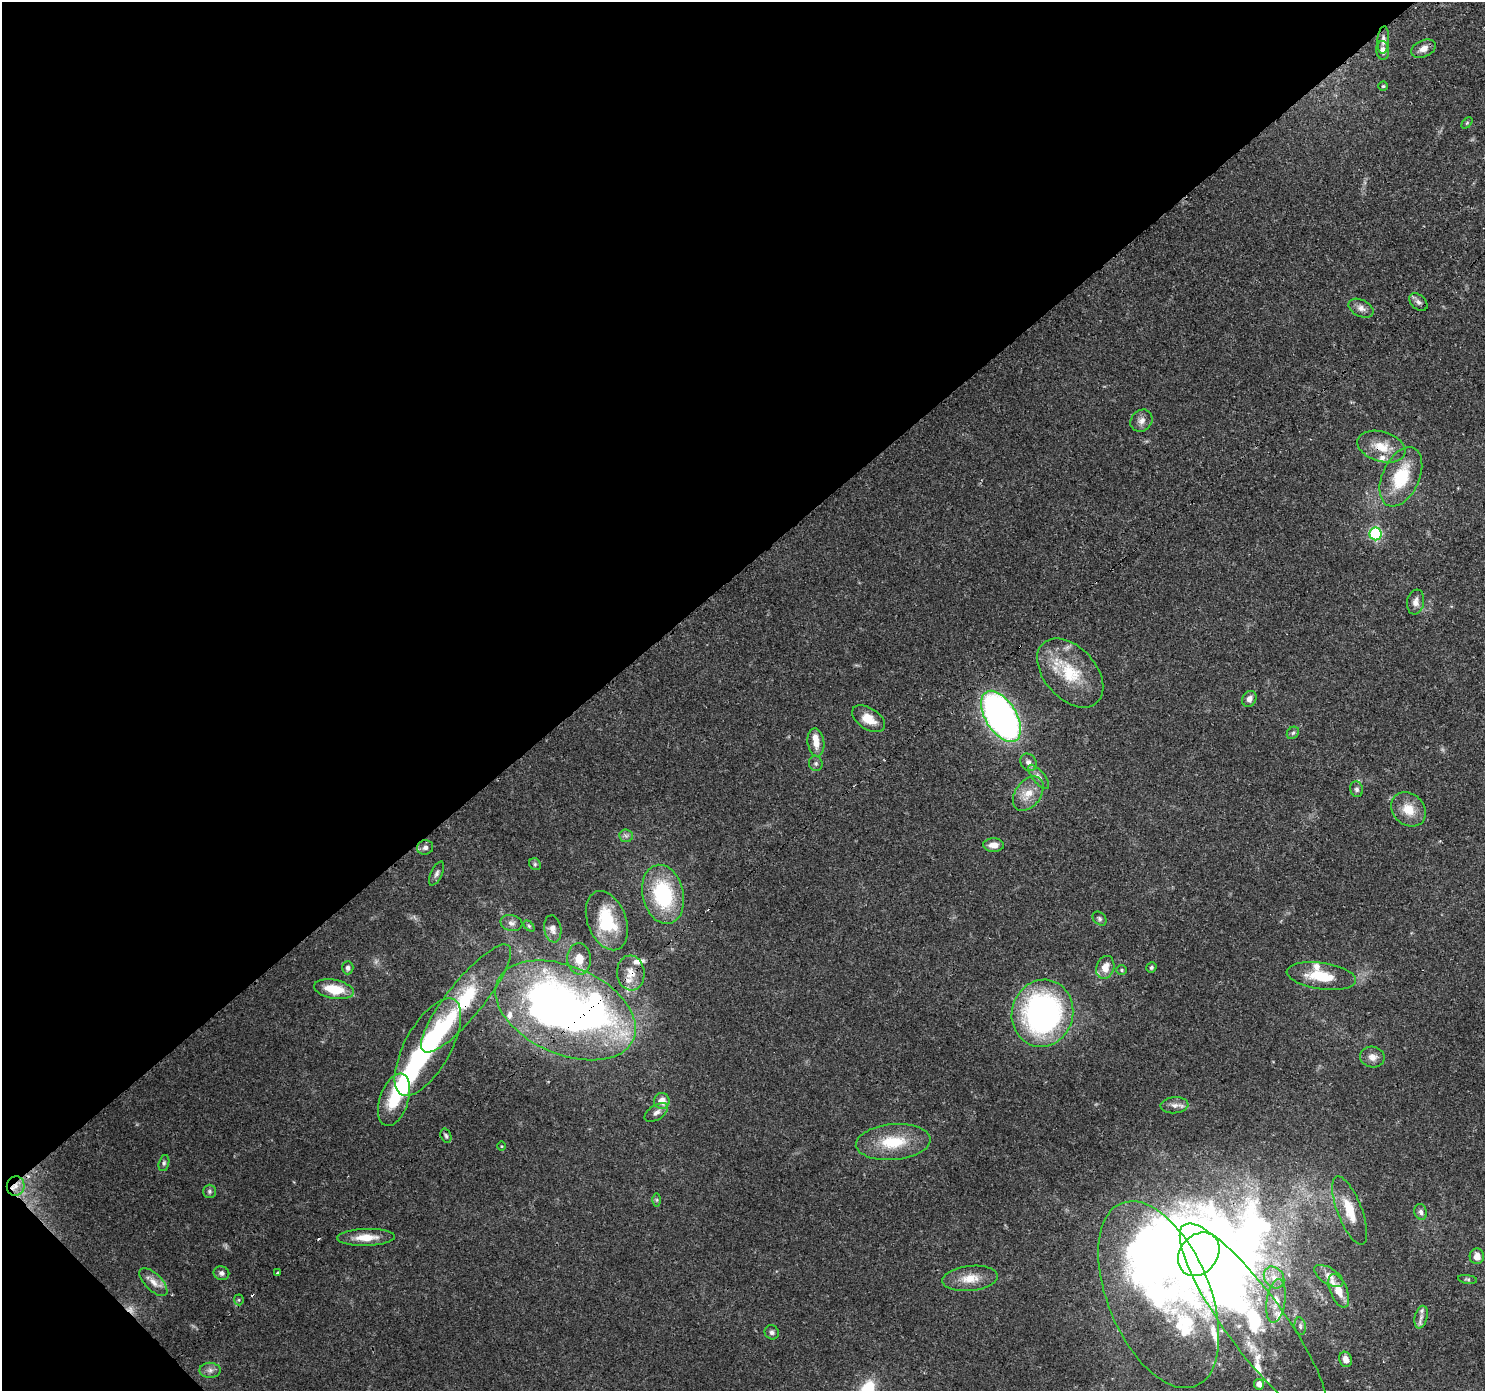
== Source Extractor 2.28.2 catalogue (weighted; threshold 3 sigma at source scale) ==
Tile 5 of 4 x 4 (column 1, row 2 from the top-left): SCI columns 90-1572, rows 3008-4396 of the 6116 x 6076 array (HDU 1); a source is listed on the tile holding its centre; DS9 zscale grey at full resolution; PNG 1487 x 1393 px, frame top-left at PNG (2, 2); each listed source drawn as its Kron ellipse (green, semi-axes under 4 px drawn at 4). Shown black and unused: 42% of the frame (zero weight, under 3 of 4 exposures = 7% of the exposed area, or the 3 px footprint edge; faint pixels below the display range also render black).
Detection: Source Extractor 2.28.2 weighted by HDU 2 'WHT'; one run over the whole footprint, this tile lists its part. Background 0.124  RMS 0.0044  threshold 0.0196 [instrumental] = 3 sigma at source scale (4.5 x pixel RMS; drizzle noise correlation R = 1.50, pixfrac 1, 0.0396/0.0396 arcsec/px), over >= 5 px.
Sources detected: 113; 1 too faint to see at this stretch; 10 inside a brighter object's white glare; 3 cosmic-ray / hot-pixel residue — neither listed nor drawn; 17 inside a brighter listed object's ellipse — not listed separately; the other 82 listed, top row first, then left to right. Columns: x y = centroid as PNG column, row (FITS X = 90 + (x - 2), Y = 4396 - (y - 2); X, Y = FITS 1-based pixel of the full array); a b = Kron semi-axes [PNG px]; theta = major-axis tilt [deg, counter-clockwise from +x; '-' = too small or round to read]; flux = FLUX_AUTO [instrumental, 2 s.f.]
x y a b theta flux
1383 40 14 6 86 1.8
1424 49 13 8 25 3
1383 50 9 6 -84 2.7
1383 86 4 4 - 0.55
1467 123 6 4 46 0.59
1418 302 10 7 -42 1.7
1361 308 13 8 -26 2.6
1141 421 12 10 47 2.8
1381 447 25 15 -16 9.3
1401 477 31 18 65 21
1376 534 6 6 - 49
1416 602 12 8 80 2.8
1070 673 40 26 -48 23
1249 699 8 6 57 2.6
1001 716 28 15 -58 180
868 719 18 10 -33 6.7
1293 733 7 5 44 0.97
816 742 14 8 -81 4.8
1028 762 9 7 -55 2.1
816 763 7 6 - 1.1
1039 777 15 6 -50 2.2
1357 789 8 6 -73 1.3
1028 794 19 12 53 6.8
1408 809 19 15 -43 8.4
626 836 7 6 - 1.3
994 845 10 6 -1 3.6
425 847 8 7 - 1.7
535 864 6 5 - 0.84
437 874 13 5 64 1.5
663 894 30 20 -77 37
1100 919 8 6 -47 1
607 921 31 19 -69 22
511 923 11 8 -14 2.1
529 926 6 4 -45 0.66
553 929 13 8 -80 2.8
579 959 16 11 -86 6.4
1105 967 12 9 72 5.1
1151 967 5 5 - 0.81
348 968 6 5 - 1.2
1121 970 5 5 - 0.6
631 973 17 13 -85 6.1
1321 976 35 13 -8 14
334 989 20 9 -11 12
466 998 68 18 51 32
566 1010 74 44 -23 330
1042 1013 34 30 72 120
428 1047 54 23 61 41
1372 1057 12 10 -11 3.1
394 1100 27 14 72 14
662 1101 8 7 - 4.6
1175 1105 14 8 4 2.5
656 1113 13 7 33 2.3
446 1136 7 5 -72 0.89
893 1142 37 18 5 18
501 1146 5 3 - 0.39
164 1163 8 5 76 0.99
16 1186 10 9 - 3.7
209 1191 7 6 - 1.1
657 1200 6 4 90 0.68
1350 1211 36 12 -69 12
1421 1212 8 6 -74 1.4
366 1237 29 8 2 7.4
1199 1254 23 18 50 640
1477 1256 8 7 - 3.6
277 1272 3 3 - 1.7
221 1273 8 7 - 1.5
1329 1276 16 8 -32 3
1274 1277 11 9 -53 3.5
970 1278 28 12 6 7.7
1467 1279 10 3 -8 0.64
153 1282 18 8 -46 4
1339 1291 18 8 -68 6.5
1159 1295 99 51 -68 130
239 1300 5 5 - 0.6
1276 1301 22 9 81 5.4
1421 1317 11 6 76 2
1254 1321 119 29 -54 63
1300 1326 9 5 -80 1.1
772 1332 7 6 - 1.3
1346 1359 8 6 -70 2.9
210 1370 10 7 1 2
1259 1384 5 5 - 3
Overlapping masked pixels (flux is a lower limit): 6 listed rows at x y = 1381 447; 631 973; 466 998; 566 1010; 16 1186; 1199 1254